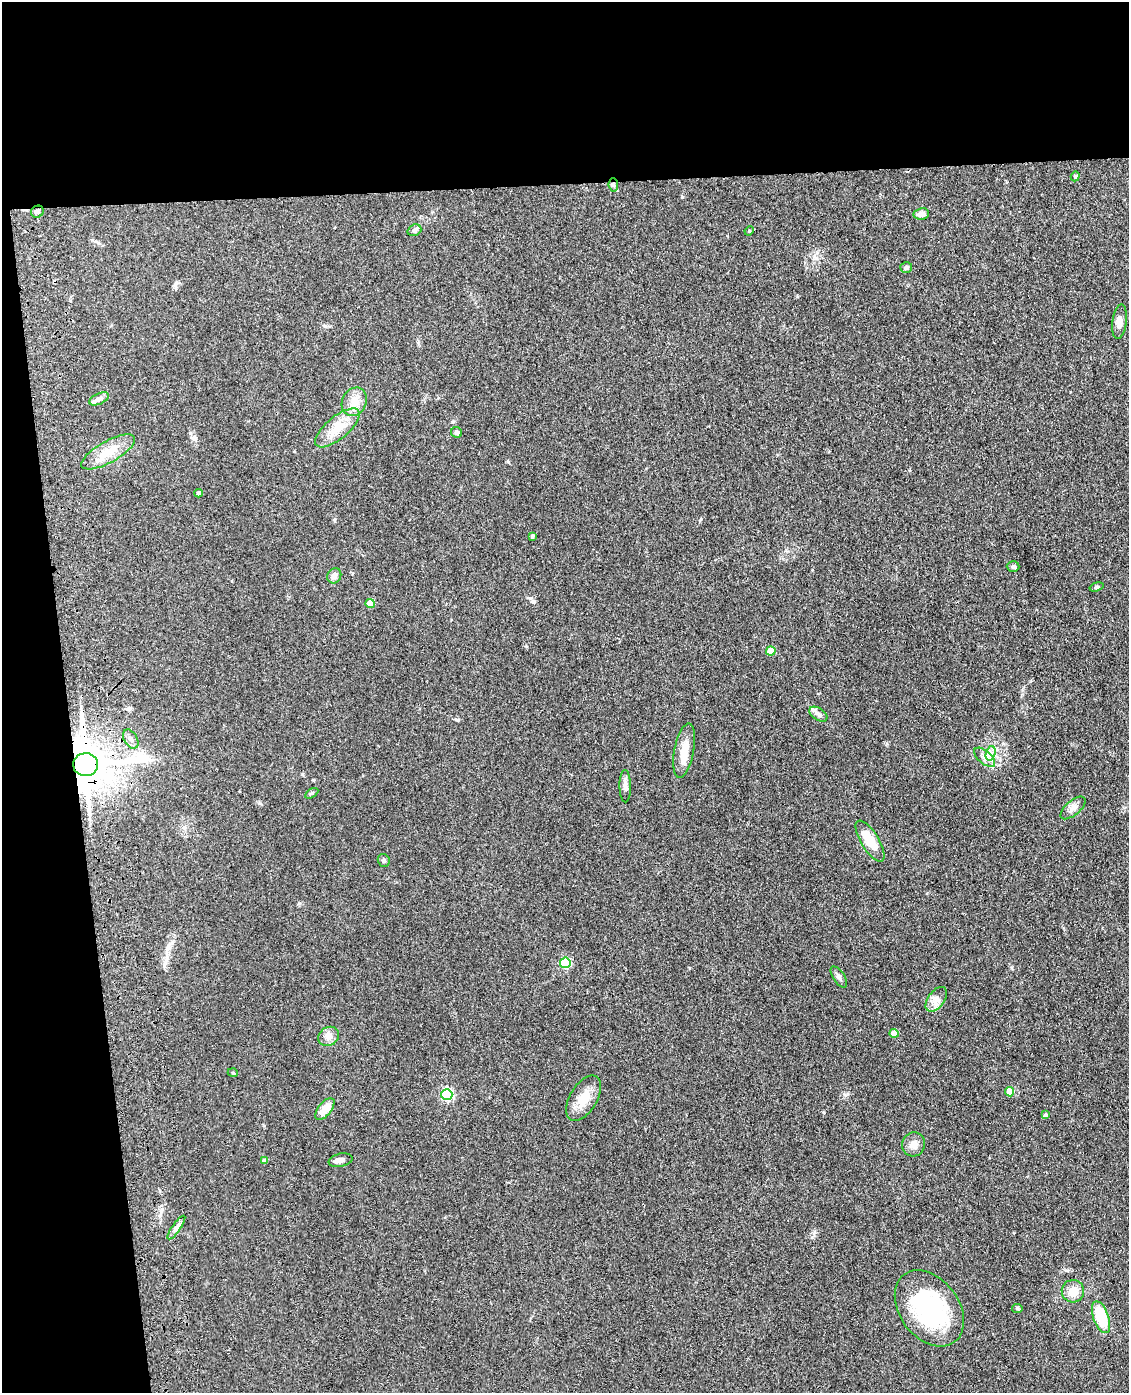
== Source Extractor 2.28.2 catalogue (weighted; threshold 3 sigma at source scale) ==
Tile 1 of 4 x 3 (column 1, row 1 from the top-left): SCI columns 117-1243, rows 3033-4423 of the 4740 x 4572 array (HDU 1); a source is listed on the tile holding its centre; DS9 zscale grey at full resolution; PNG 1131 x 1395 px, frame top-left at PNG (2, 2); each listed source drawn as its Kron ellipse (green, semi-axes under 4 px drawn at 4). Shown black and unused: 19% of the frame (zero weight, under 3 of 4 exposures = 6% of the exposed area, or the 3 px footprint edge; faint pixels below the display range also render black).
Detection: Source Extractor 2.28.2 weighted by HDU 2 'WHT'; one run over the whole footprint, this tile lists its part. Background 0.0882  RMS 0.0092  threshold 0.0414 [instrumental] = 3 sigma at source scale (4.5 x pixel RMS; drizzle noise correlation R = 1.50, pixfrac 1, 0.05/0.05 arcsec/px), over >= 5 px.
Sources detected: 53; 1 inside a brighter object's white glare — neither listed nor drawn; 2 inside a brighter listed object's ellipse — not listed separately; the other 50 listed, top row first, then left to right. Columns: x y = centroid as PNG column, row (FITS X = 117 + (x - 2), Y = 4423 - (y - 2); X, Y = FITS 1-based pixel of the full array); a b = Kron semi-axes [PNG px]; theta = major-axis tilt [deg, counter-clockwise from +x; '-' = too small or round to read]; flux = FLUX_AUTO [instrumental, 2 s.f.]
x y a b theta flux
1075 176 5 4 - 1
613 185 7 4 -84 1.9
37 212 6 6 - 2.1
921 214 8 5 9 4.9
414 230 7 5 21 2
749 231 5 4 - 0.89
906 267 6 5 - 2.3
1119 322 17 7 83 5.9
99 399 10 5 25 3.1
354 402 15 12 64 12
337 428 27 11 39 16
457 432 6 5 - 2.7
108 452 30 10 29 16
198 493 4 4 - 2.3
532 536 3 3 - 1.4
1013 566 6 5 - 1.9
334 576 8 7 - 4.8
1097 587 7 4 16 1.5
370 603 5 4 - 19
771 651 5 4 - 17
818 714 10 6 -34 3
131 739 10 6 -60 3.4
684 751 27 9 79 13
991 753 7 4 72 3.2
985 757 13 6 -41 5.2
86 765 12 11 - 4200
625 786 16 5 -89 4.2
312 793 7 4 31 1.3
1073 808 15 7 40 4.7
870 841 23 8 -59 18
384 860 7 6 - 1.6
565 963 5 5 - 57
839 977 12 5 -56 3.1
936 999 14 8 55 6
894 1033 4 4 - 11
328 1036 11 9 32 5.7
233 1073 5 3 - 0.75
1010 1092 5 4 - 19
447 1094 5 5 - 110
584 1098 25 13 59 16
325 1109 13 6 51 11
1045 1115 4 3 - 1.7
914 1144 12 11 - 6.9
340 1160 12 6 11 3.5
265 1161 4 4 - 4.1
176 1228 14 4 55 3.3
1073 1291 11 11 - 10
929 1308 42 29 -53 110
1017 1308 5 4 - 1.2
1101 1317 17 7 -71 38
Overlapping masked pixels (flux is a lower limit): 2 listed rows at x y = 613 185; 86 765
Unlisted compact peaks at least as high as the median listed source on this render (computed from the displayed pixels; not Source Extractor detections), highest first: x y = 824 1112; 682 197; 530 598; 814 1232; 458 720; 526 646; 194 439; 299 903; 259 803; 508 462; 845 1095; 452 422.